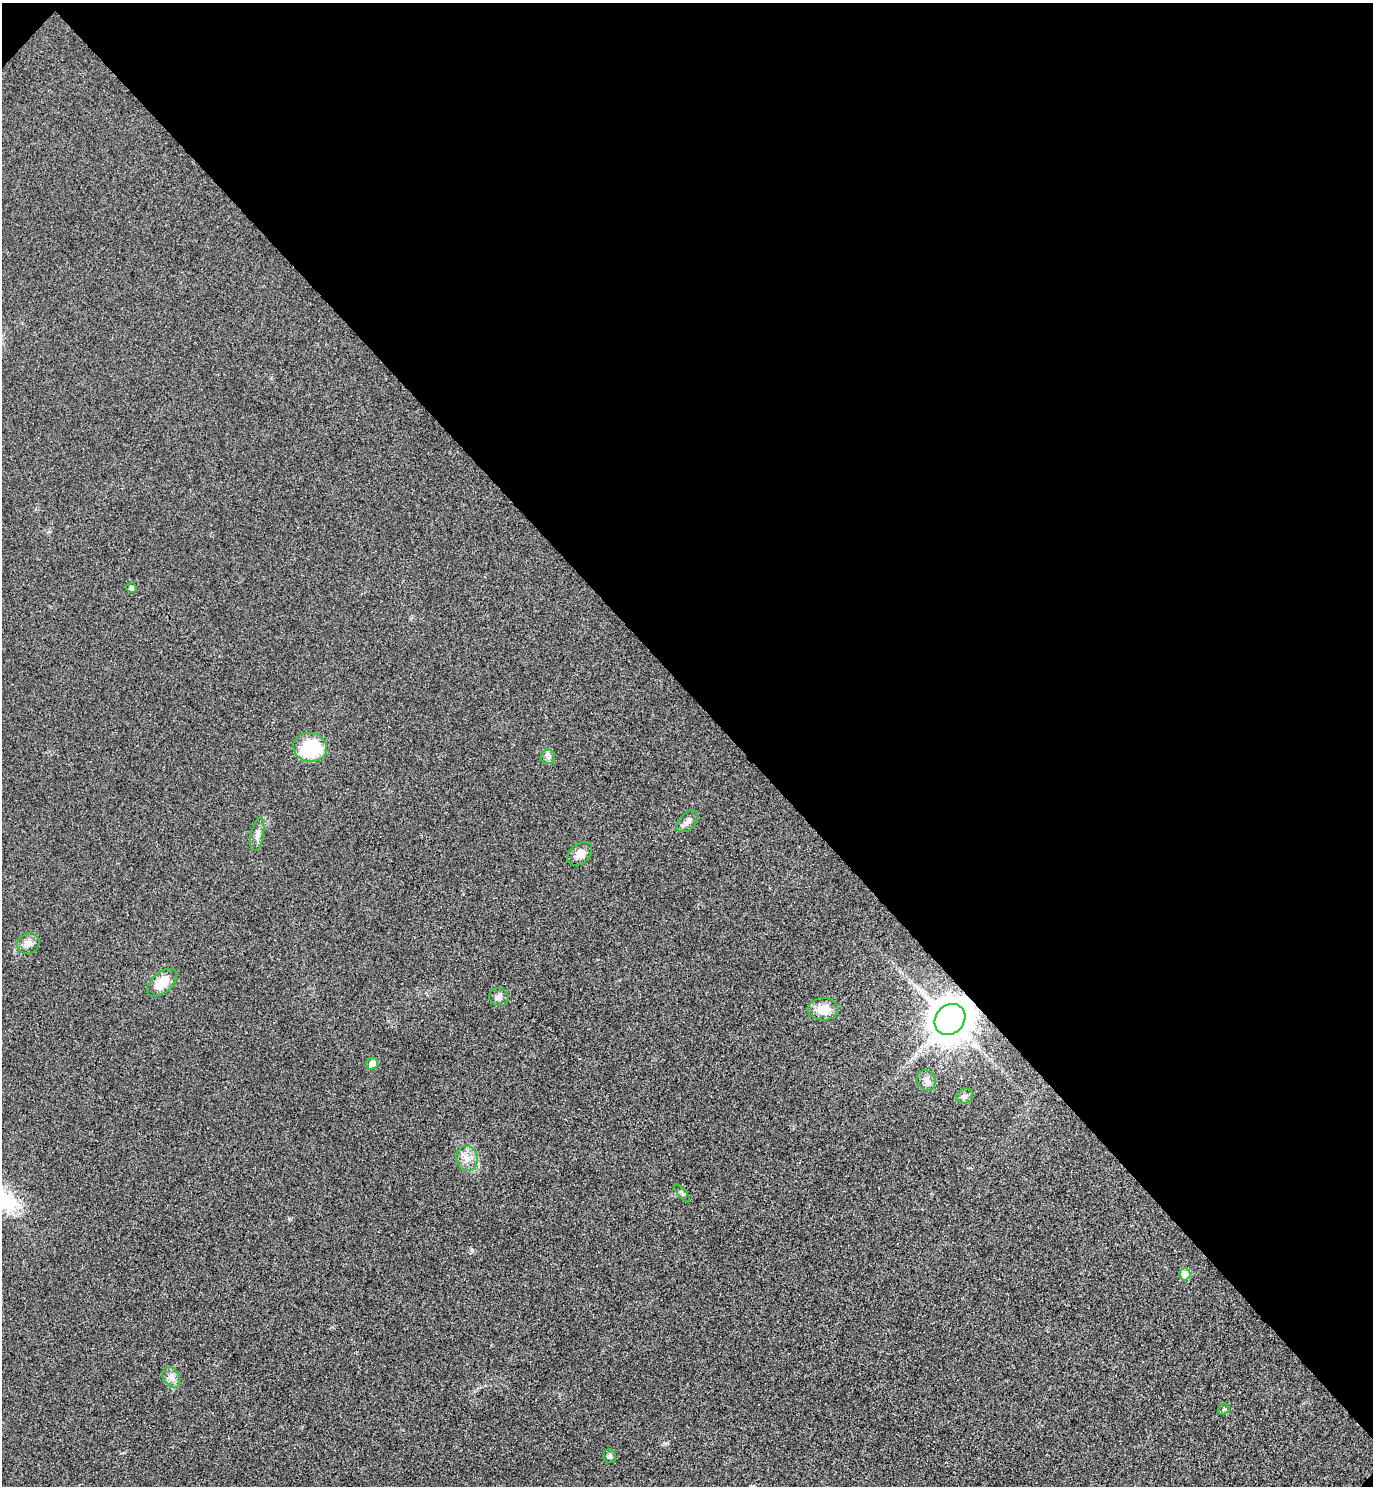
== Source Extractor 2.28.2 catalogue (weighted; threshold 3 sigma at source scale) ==
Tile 3 of 4 x 4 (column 3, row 1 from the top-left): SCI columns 2944-4314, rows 4499-5982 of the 6026 x 6025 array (HDU 1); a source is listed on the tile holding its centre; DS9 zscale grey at full resolution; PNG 1375 x 1488 px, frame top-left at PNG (2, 3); each listed source drawn as its Kron ellipse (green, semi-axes under 4 px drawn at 4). Shown black and unused: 47% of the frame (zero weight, under 3 of 4 exposures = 6% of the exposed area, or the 3 px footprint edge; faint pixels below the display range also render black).
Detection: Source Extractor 2.28.2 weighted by HDU 2 'WHT'; one run over the whole footprint, this tile lists its part. Background 0.0217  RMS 0.0063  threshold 0.0282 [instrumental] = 3 sigma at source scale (4.5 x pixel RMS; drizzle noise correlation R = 1.50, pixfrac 1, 0.05/0.05 arcsec/px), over >= 5 px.
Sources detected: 20; all 20 listed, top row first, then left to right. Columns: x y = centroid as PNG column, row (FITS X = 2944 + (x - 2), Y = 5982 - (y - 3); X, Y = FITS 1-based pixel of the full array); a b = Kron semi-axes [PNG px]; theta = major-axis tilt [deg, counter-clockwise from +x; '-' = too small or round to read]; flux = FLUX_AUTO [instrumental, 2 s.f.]
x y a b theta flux
131 588 5 5 - 2
310 747 17 14 -7 36
548 757 7 7 - 2
688 821 13 8 46 3.3
257 834 17 6 80 3.3
580 854 14 9 40 5.4
28 943 11 10 - 4.1
162 983 17 10 40 12
499 997 10 9 - 2.5
823 1009 15 11 -1 10
950 1019 17 14 48 1700
372 1064 6 5 - 5.9
926 1080 11 9 -66 3.8
965 1096 8 7 - 2.3
467 1159 12 11 - 6
682 1193 10 4 -49 1.3
1185 1274 6 5 - 9.1
171 1377 11 8 -59 3.5
1224 1409 6 4 42 1
610 1456 7 6 - 1.6
Overlapping masked pixels (flux is a lower limit): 1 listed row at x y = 950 1019
Unlisted compact peaks at least as high as the median listed source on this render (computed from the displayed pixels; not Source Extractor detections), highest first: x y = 472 1250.